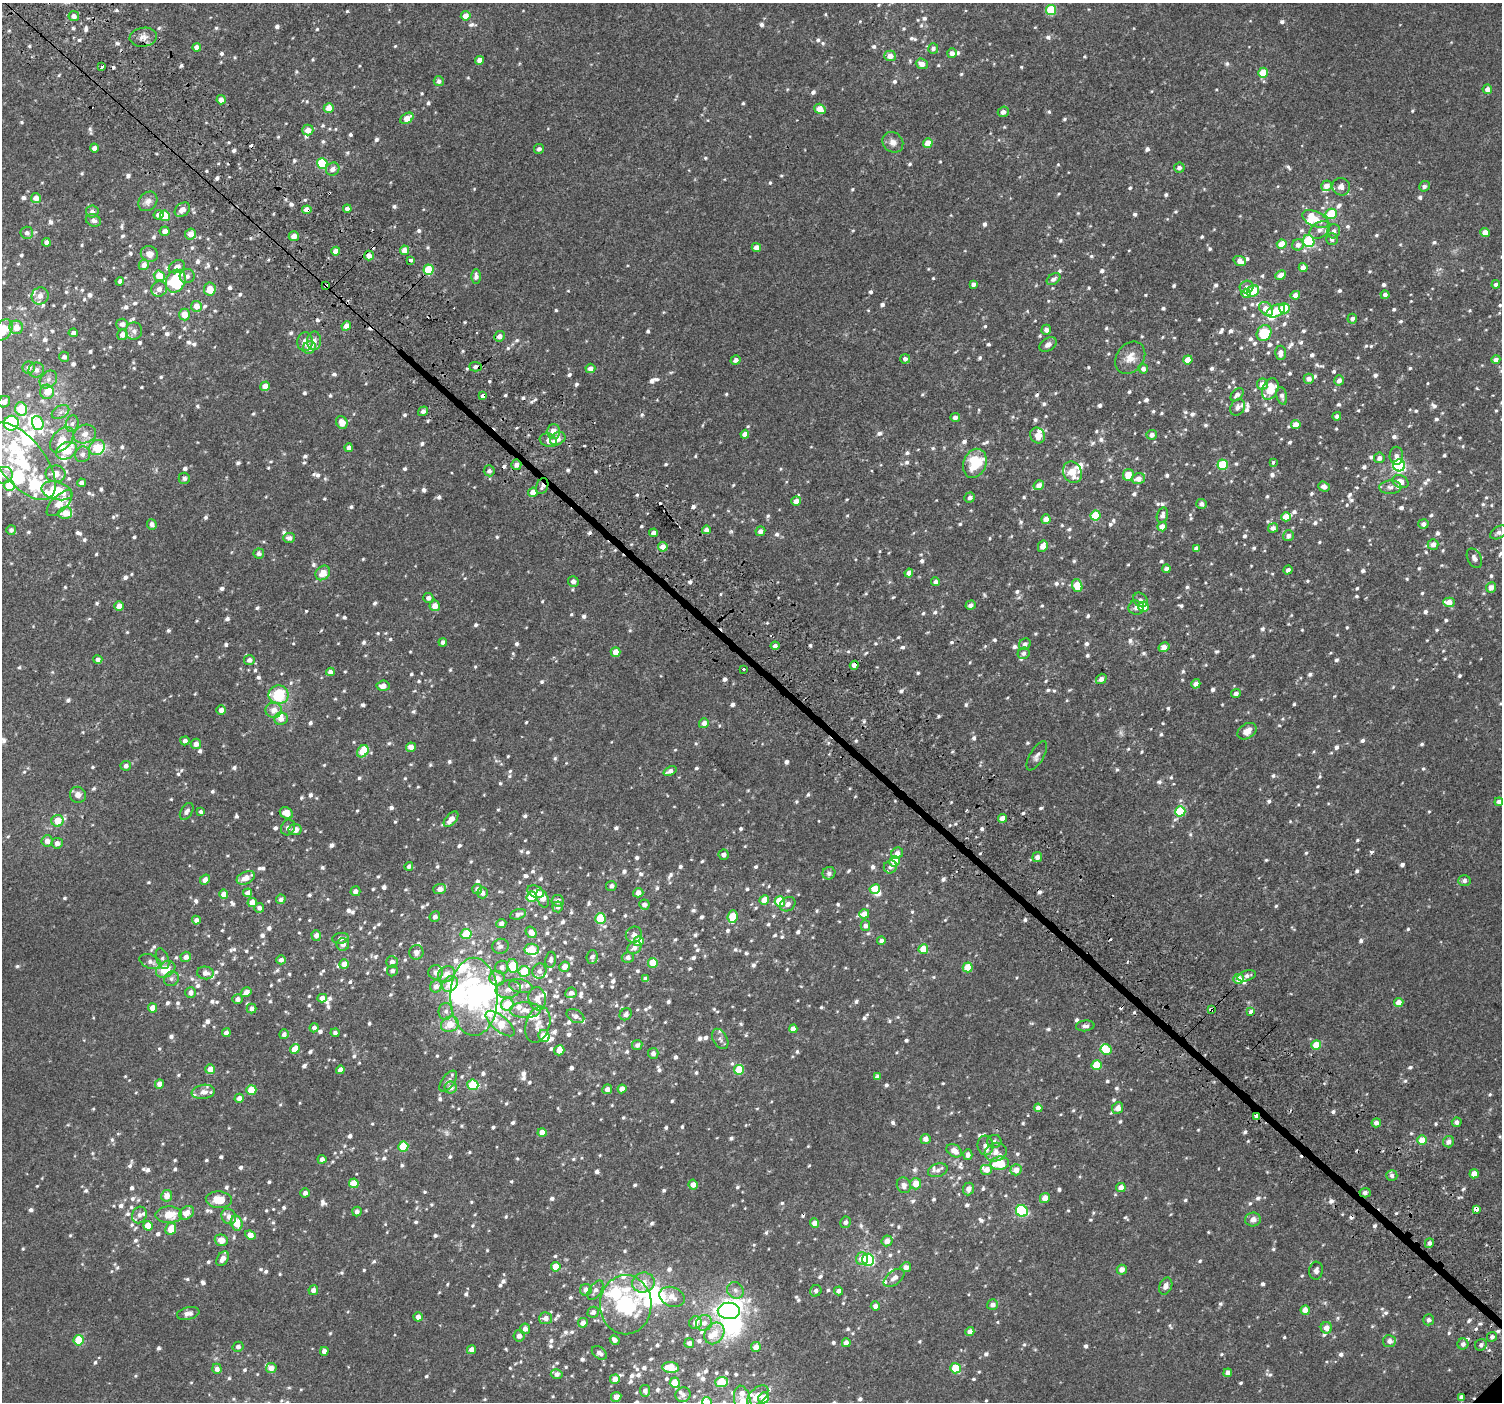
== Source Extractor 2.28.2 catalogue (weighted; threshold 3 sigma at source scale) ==
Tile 11 of 4 x 4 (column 3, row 3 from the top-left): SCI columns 3064-4563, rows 1624-3023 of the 6113 x 6113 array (HDU 1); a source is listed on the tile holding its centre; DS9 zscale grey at full resolution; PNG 1504 x 1404 px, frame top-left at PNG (2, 3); each listed source drawn as its Kron ellipse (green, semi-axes under 4 px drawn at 4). Shown black and unused: <1% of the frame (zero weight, under 2 of 3 exposures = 3% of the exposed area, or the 3 px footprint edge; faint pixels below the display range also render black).
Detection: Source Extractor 2.28.2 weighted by HDU 2 'WHT'; one run over the whole footprint, this tile lists its part. Background 0.00677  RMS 0.0062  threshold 0.0279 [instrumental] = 3 sigma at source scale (4.5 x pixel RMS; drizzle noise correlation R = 1.50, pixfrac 1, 0.0396/0.0396 arcsec/px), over >= 5 px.
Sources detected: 1617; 1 too faint to see at this stretch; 10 inside a brighter object's white glare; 18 cosmic-ray / hot-pixel residue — neither listed nor drawn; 92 inside a brighter listed object's ellipse — not listed separately; of the other 1496, all 500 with FLUX_AUTO >= 2.04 (the completeness limit of this list) listed and drawn (996 fainter detections not listed), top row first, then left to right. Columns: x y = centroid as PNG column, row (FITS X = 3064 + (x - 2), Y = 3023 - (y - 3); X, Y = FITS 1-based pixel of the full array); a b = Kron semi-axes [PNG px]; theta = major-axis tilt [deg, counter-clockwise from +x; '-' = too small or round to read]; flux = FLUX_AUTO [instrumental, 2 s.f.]
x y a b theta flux
1051 10 5 5 - 28
74 16 5 5 - 3.4
466 16 5 4 - 5.4
143 37 13 9 8 4.3
197 47 4 4 - 3.3
933 49 5 5 - 2.3
952 53 5 4 - 3.4
890 56 5 5 - 5.3
480 60 4 4 - 5.1
922 64 6 5 - 4.9
102 67 4 3 - 17
1263 73 5 5 - 13
439 81 5 5 - 2.3
1487 89 5 4 - 3.8
221 100 4 4 - 4.1
329 108 5 5 - 7.6
820 109 6 5 - 7.7
1003 112 6 5 - 3.5
407 118 7 5 33 7
308 130 5 5 - 5.9
893 142 11 9 -39 4
928 143 5 4 - 8.2
94 148 4 4 - 3.1
539 149 5 5 - 2
322 163 5 5 - 28
1179 168 5 5 - 2.3
333 169 7 6 - 3.5
1326 186 5 5 - 4.2
1424 186 5 5 - 2
1341 187 9 8 - 3.2
36 198 5 5 - 4.9
148 201 10 8 49 3.6
347 209 4 4 - 2.7
182 210 8 6 38 4.6
307 210 4 4 - 6.1
92 211 6 6 - 2.5
1331 214 6 5 - 22
158 215 5 4 - 3.3
165 216 5 5 - 13
1315 219 14 7 -24 9.5
93 220 8 6 -22 2.7
1320 230 11 7 33 3.6
165 231 5 5 - 3.7
1334 231 7 6 - 2.5
1485 232 4 4 - 5.3
27 233 6 6 - 2.4
191 234 5 5 - 4.8
294 236 5 5 - 5.2
1332 239 6 6 - 2.2
1309 241 6 5 - 50
46 242 4 4 - 2.8
1282 244 5 4 - 11
1298 245 6 5 - 3.3
756 247 4 4 - 4.9
405 250 5 4 - 6.4
336 251 4 4 - 7.5
149 254 9 7 -19 4.9
369 255 5 4 - 4.6
411 260 3 3 - 6.8
1240 261 6 5 - 4.5
144 265 5 5 - 3.7
177 267 8 6 26 3.6
1303 268 4 4 - 4.1
428 270 5 5 - 23
1281 275 5 4 - 5.1
159 276 6 5 - 11
187 276 7 7 - 2.7
476 276 7 5 -90 2.7
1053 279 7 5 34 2.4
120 281 4 4 - 2.3
176 281 12 9 64 43
973 284 4 4 - 2.2
1496 284 4 4 - 2.1
326 286 4 3 - 2.2
1246 287 7 6 - 2.3
159 289 8 7 - 4.1
210 289 6 5 - 8.3
1253 291 6 5 - 20
1246 293 5 4 - 7.8
1295 295 5 4 - 4.3
1385 295 4 4 - 2
40 296 9 8 - 4.6
196 306 5 5 - 6.2
1284 308 5 5 - 22
1266 309 8 6 -45 7.6
1276 311 10 6 26 13
185 315 6 5 - 7.7
1352 319 5 5 - 2.1
122 324 6 5 - 2.8
346 326 5 4 - 5.4
16 327 7 7 - 7.8
3 330 12 8 56 15
1046 330 5 4 - 2.9
134 331 9 8 - 2.6
73 333 4 4 - 2.1
1264 333 8 7 - 24
122 335 5 5 - 4.7
500 336 5 5 - 3.6
314 341 9 7 88 3.6
305 342 9 7 82 4.8
1048 345 9 6 32 2.7
309 347 7 6 - 5.4
1280 353 7 5 88 4
64 357 5 5 - 2.1
1130 358 17 13 54 7
905 359 5 4 - 2.3
1496 359 4 4 - 2.9
736 360 5 4 - 2.3
1188 360 4 4 - 8.8
476 367 6 4 -2 2.7
29 368 6 6 - 3.1
590 368 5 4 - 3.7
1143 369 5 5 - 2.5
36 370 8 7 - 2.7
48 379 10 7 46 3.1
1309 379 5 5 - 3.8
1339 380 5 5 - 3
1262 384 5 5 - 4.6
265 386 5 4 - 5.7
1270 389 11 7 66 15
47 392 7 7 - 7.6
1237 395 8 5 46 2.6
483 396 4 3 - 15
1282 396 9 5 -77 2.3
4 402 6 5 - 3.7
1238 407 9 6 58 2.4
21 409 7 6 - 25
423 411 5 4 - 2.2
60 412 9 6 28 2.3
1337 416 4 4 - 2.1
955 417 5 4 - 2.9
342 422 7 5 -61 6.2
11 423 7 7 - 66
38 423 7 5 -72 23
72 424 8 6 73 2.1
1296 425 4 4 - 6.3
553 431 7 6 - 5.4
85 434 11 9 19 4.5
745 434 4 4 - 4.6
1038 435 8 7 - 5.2
1152 435 5 5 - 3.2
558 439 8 6 32 5.1
62 440 15 9 50 8.6
548 440 9 6 -20 4.1
97 447 8 7 - 13
349 448 4 4 - 3.1
67 451 11 8 26 17
82 454 8 7 - 2.7
1396 456 9 6 88 2.6
1379 458 5 5 - 2.6
22 461 46 22 -51 58
975 463 15 11 68 24
1273 463 4 3 - 2.4
516 465 5 5 - 3.2
1223 465 5 5 - 27
1399 465 6 6 - 98
489 471 5 5 - 2.1
1072 472 11 9 -60 10
56 474 10 8 -2 6.7
4 475 8 8 - 4.1
1128 475 6 5 - 8.3
184 478 6 5 - 2.2
1138 479 6 5 - 5
1400 482 8 6 -27 6.3
82 483 4 4 - 2.9
9 485 5 5 - 19
1039 485 5 4 - 3.7
542 486 8 6 69 2.6
1324 487 6 5 - 3.2
1390 487 11 6 4 2.8
57 491 16 9 -15 23
533 492 4 4 - 4.9
970 498 5 5 - 2.6
796 501 5 4 - 4
59 503 16 7 46 8.6
1201 504 5 5 - 2.4
65 513 7 6 - 8.4
1095 515 5 5 - 19
1162 515 8 5 74 2.5
1286 517 5 4 - 9
1046 519 5 4 - 4.9
152 524 5 4 - 3.1
1423 524 5 5 - 2.3
1162 527 4 4 - 6.7
1273 528 5 4 - 3.1
11 530 5 5 - 2.1
706 530 4 4 - 3
760 531 5 5 - 3
1499 532 9 6 31 2.5
654 533 4 4 - 3.4
1288 536 5 5 - 2.5
289 538 6 5 - 2.6
1433 544 5 5 - 3.9
1043 546 6 4 60 5.3
663 547 5 4 - 5
1196 548 4 4 - 2.6
259 554 5 5 - 2.6
1474 558 10 6 -61 2.8
1167 569 4 4 - 3
1288 570 5 4 - 2.1
323 573 8 6 46 8.1
909 573 4 4 - 4.7
573 581 5 5 - 2.6
935 582 4 4 - 2.4
1077 586 7 5 -72 16
1491 587 5 5 - 4.7
428 598 5 5 - 2.4
1140 600 8 6 -46 2.1
1449 602 5 4 - 7.6
971 605 5 4 - 2.4
119 606 4 4 - 5.1
435 606 5 5 - 6.4
1143 607 5 5 - 10
1136 608 8 7 - 3
443 642 4 4 - 2.2
1025 644 6 5 - 2.7
775 646 4 4 - 2.7
1164 647 6 4 30 6
615 652 5 5 - 6.1
1024 653 6 5 - 2.3
98 659 4 4 - 2.2
249 660 5 5 - 2.5
854 665 4 4 - 4.4
743 670 3 3 - 2.9
330 672 4 4 - 3.6
1101 679 6 5 - 3.3
1196 684 5 4 - 4.1
383 686 6 5 - 4.2
1236 694 5 4 - 2.6
278 695 10 9 - 26
221 710 5 5 - 3.2
274 710 8 7 - 5.2
281 719 7 6 - 4.4
704 723 5 5 - 3.6
1247 731 10 7 33 5.4
185 741 4 4 - 2.5
196 744 5 5 - 3.8
411 747 5 4 - 4.8
363 751 6 5 - 17
1037 756 16 7 59 2.9
126 766 5 5 - 2.6
670 771 7 4 22 2.9
78 795 8 7 - 4.1
1499 802 4 4 - 2.7
187 811 9 5 58 2.5
1180 811 5 5 - 25
201 812 4 3 - 2.1
286 813 7 5 -31 6
1002 818 4 4 - 6
451 819 9 5 50 6.1
58 821 6 6 - 10
288 827 8 6 61 2.2
295 830 6 5 - 4.3
47 841 5 5 - 4.2
57 843 5 5 - 3
897 853 6 5 - 4.1
724 855 5 5 - 3.1
1037 857 5 5 - 3.2
894 861 5 5 - 11
409 866 4 4 - 2.2
890 867 7 6 - 2.8
829 873 6 6 - 2.2
246 878 9 6 25 6.7
205 880 5 4 - 4
1464 881 6 5 - 2.1
611 886 5 5 - 2.3
440 889 6 5 - 4
477 889 5 5 - 2.2
875 889 5 4 - 12
355 891 5 5 - 3.1
536 892 8 6 -23 6
248 893 4 4 - 3.8
482 893 5 5 - 2.6
638 893 5 4 - 4.6
223 894 5 4 - 5.2
532 897 5 5 - 20
543 898 9 5 -68 6.2
281 899 5 4 - 2.3
764 900 5 4 - 7.5
558 901 6 6 - 2.4
252 902 5 4 - 5.7
780 902 5 5 - 18
644 904 5 5 - 2.8
788 904 8 6 33 2.8
558 907 5 5 - 2.2
259 908 5 4 - 2.2
518 914 8 5 14 2.6
864 914 5 4 - 5.1
435 917 5 5 - 2.3
732 917 6 5 - 15
600 918 5 5 - 24
196 920 4 4 - 3.1
501 923 5 4 - 2.6
865 926 5 5 - 2.7
531 932 6 5 - 5.1
466 934 5 5 - 17
316 935 5 4 - 3.8
634 935 8 7 - 3.4
340 938 8 5 8 2.2
639 941 5 5 - 12
881 941 4 4 - 2.1
343 944 6 6 - 3.4
501 946 8 7 - 2.3
634 947 7 6 - 3.3
532 949 7 5 -3 17
923 949 5 4 - 12
416 952 7 7 - 2.9
186 957 5 5 - 3.5
592 957 7 5 86 2.5
628 957 6 5 - 2.3
163 959 11 6 -69 2.2
281 960 4 4 - 2.6
551 960 8 5 80 2.2
150 962 11 7 -22 2.8
392 962 6 6 - 2.7
653 963 5 5 - 15
344 964 5 4 - 5.9
513 966 7 5 -78 22
502 967 7 6 - 3.4
564 967 5 5 - 4.9
968 967 5 5 - 16
166 969 10 7 31 12
392 971 5 5 - 2.2
524 971 5 5 - 15
539 971 7 7 - 2.5
436 972 7 7 - 3.4
205 973 8 6 -5 3.7
446 974 9 7 38 6.6
1247 976 9 5 17 2.1
497 978 8 7 - 5.2
171 979 8 7 - 2.2
645 979 4 4 - 2.1
1239 979 5 5 - 6.5
450 984 8 7 - 8.1
436 986 6 5 - 3.7
521 986 12 6 -15 2.8
508 989 12 8 8 4.9
191 992 5 5 - 2.7
246 992 5 4 - 3.7
571 993 6 5 - 3
474 997 39 23 -90 62
322 998 5 4 - 3.8
238 999 5 5 - 2.8
537 999 12 8 -82 5
1399 1002 4 4 - 5.5
507 1004 6 6 - 12
152 1008 4 4 - 5.8
252 1009 5 5 - 2.7
1211 1009 4 3 - 3.8
525 1010 15 8 -1 5.6
446 1011 8 7 - 2.7
1251 1012 4 3 - 5.2
626 1014 6 5 - 2.5
575 1016 9 6 -28 2.9
450 1024 9 7 26 10
500 1024 17 7 -40 14
538 1025 18 12 73 6.8
1085 1026 9 5 6 2.7
314 1028 5 4 - 2.8
793 1029 4 4 - 4.2
226 1033 4 4 - 2.8
335 1033 4 4 - 2.2
284 1034 5 5 - 2.2
544 1036 6 5 - 12
720 1039 11 7 -60 2.4
637 1045 5 5 - 2.4
1316 1045 5 5 - 12
295 1049 5 4 - 7.2
559 1050 5 5 - 5.9
1106 1050 5 5 - 12
653 1053 5 5 - 2.6
1096 1065 5 5 - 15
210 1069 5 5 - 5.8
340 1070 4 4 - 3.6
739 1070 5 5 - 20
877 1077 4 4 - 2.7
448 1081 12 6 53 3
159 1084 4 4 - 4.8
473 1085 5 5 - 28
451 1088 6 6 - 3.7
607 1089 5 4 - 3
622 1089 4 4 - 4.6
251 1090 5 5 - 15
203 1092 11 7 9 3.7
239 1098 5 4 - 3.5
1038 1108 4 4 - 3.3
1118 1108 6 5 - 4.1
1256 1116 3 3 - 9.3
1457 1122 5 4 - 2.3
1376 1123 4 4 - 3.5
542 1132 4 4 - 6.6
925 1139 5 5 - 3.6
1422 1140 5 5 - 7.8
994 1141 7 6 - 2.1
1448 1142 6 5 - 3.3
985 1145 10 8 -83 4.6
403 1146 5 5 - 24
954 1151 8 6 -31 5.2
996 1152 11 9 18 5.2
968 1155 5 4 - 2.6
322 1159 4 4 - 2.7
1000 1163 9 6 7 18
938 1170 10 6 19 2.5
986 1170 6 5 - 5.1
1016 1170 5 5 - 5.5
1474 1174 5 4 - 6.3
1392 1175 5 5 - 2.1
354 1183 5 5 - 11
916 1184 5 5 - 7.1
693 1185 5 4 - 3.9
904 1185 8 6 -67 3.3
1121 1187 5 4 - 4.8
968 1189 6 5 - 3.2
305 1193 4 4 - 2.6
1365 1193 5 5 - 2.5
167 1196 6 5 - 5.4
1045 1198 5 5 - 5.3
219 1200 13 8 -4 12
1476 1209 4 3 - 6.9
1022 1211 6 5 - 47
357 1212 5 4 - 2.2
187 1213 8 6 32 5.8
139 1215 8 7 - 2.4
169 1215 13 8 1 10
229 1216 8 7 - 3.3
1253 1219 8 7 - 3.6
845 1222 5 5 - 2.2
237 1223 8 6 -75 11
814 1223 4 4 - 3.8
148 1226 5 4 - 8.7
171 1229 6 5 - 10
250 1235 5 4 - 5.6
221 1240 6 5 - 6.5
887 1241 5 5 - 3.8
1429 1243 5 4 - 2.2
223 1259 8 5 57 4.5
862 1259 6 6 - 6.4
868 1260 6 6 - 60
556 1267 5 4 - 8.5
906 1267 5 5 - 3.3
1122 1270 5 5 - 4.5
1316 1271 9 7 85 2.5
894 1278 12 6 38 3.5
643 1283 11 10 - 6.9
1166 1286 9 6 67 3
313 1290 5 4 - 3.3
586 1290 6 5 - 4.1
595 1290 11 6 55 2.9
735 1290 9 7 -45 2.9
816 1291 6 5 - 2.1
839 1291 5 4 - 2.8
672 1297 13 9 -20 5.6
626 1305 29 25 89 62
992 1305 5 5 - 3
875 1306 4 4 - 2.9
1305 1310 4 4 - 7
729 1311 11 8 -1 84
593 1312 5 5 - 2.3
188 1313 11 6 11 3.1
418 1317 4 4 - 3.6
546 1318 6 6 - 4
1428 1320 5 5 - 2.4
583 1323 5 4 - 4.3
695 1323 6 6 - 3.4
704 1323 8 7 - 3.8
1326 1328 5 5 - 5.1
525 1329 5 5 - 3
970 1332 4 4 - 4
714 1333 12 9 57 7.7
519 1336 6 5 - 3.1
1492 1337 5 4 - 2.1
79 1340 5 5 - 19
615 1340 5 4 - 2.8
1389 1341 6 6 - 3.2
689 1343 5 5 - 2.2
846 1343 4 4 - 4.8
1463 1344 5 5 - 2.5
1481 1345 6 5 - 2.3
238 1347 5 5 - 2
756 1347 5 4 - 5.7
471 1349 5 4 - 3.3
324 1351 4 4 - 4.2
599 1353 8 5 -37 2.7
671 1367 8 5 -6 14
271 1368 5 5 - 4.9
955 1368 5 5 - 16
217 1369 5 4 - 3.2
1228 1373 4 4 - 3.8
557 1374 6 5 - 3
615 1379 5 5 - 5.2
721 1382 6 5 - 20
675 1383 5 5 - 8.4
645 1391 6 5 - 2.5
683 1395 8 7 - 2.4
758 1396 13 7 43 7
616 1397 5 5 - 4.7
1462 1397 3 3 - 4.6
764 1398 6 5 - 7.7
743 1401 16 8 -78 11
707 1402 5 5 - 3.5
Overlapping masked pixels (flux is a lower limit): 14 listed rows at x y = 307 210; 294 236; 369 255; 428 270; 326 286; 476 367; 483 396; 516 465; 542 486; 854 665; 1211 1009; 1256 1116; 1365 1193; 1476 1209
Isophote crosses this tile's border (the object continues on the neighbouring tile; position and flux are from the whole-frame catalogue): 5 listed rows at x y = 1051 10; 3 330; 4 402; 743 1401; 707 1402